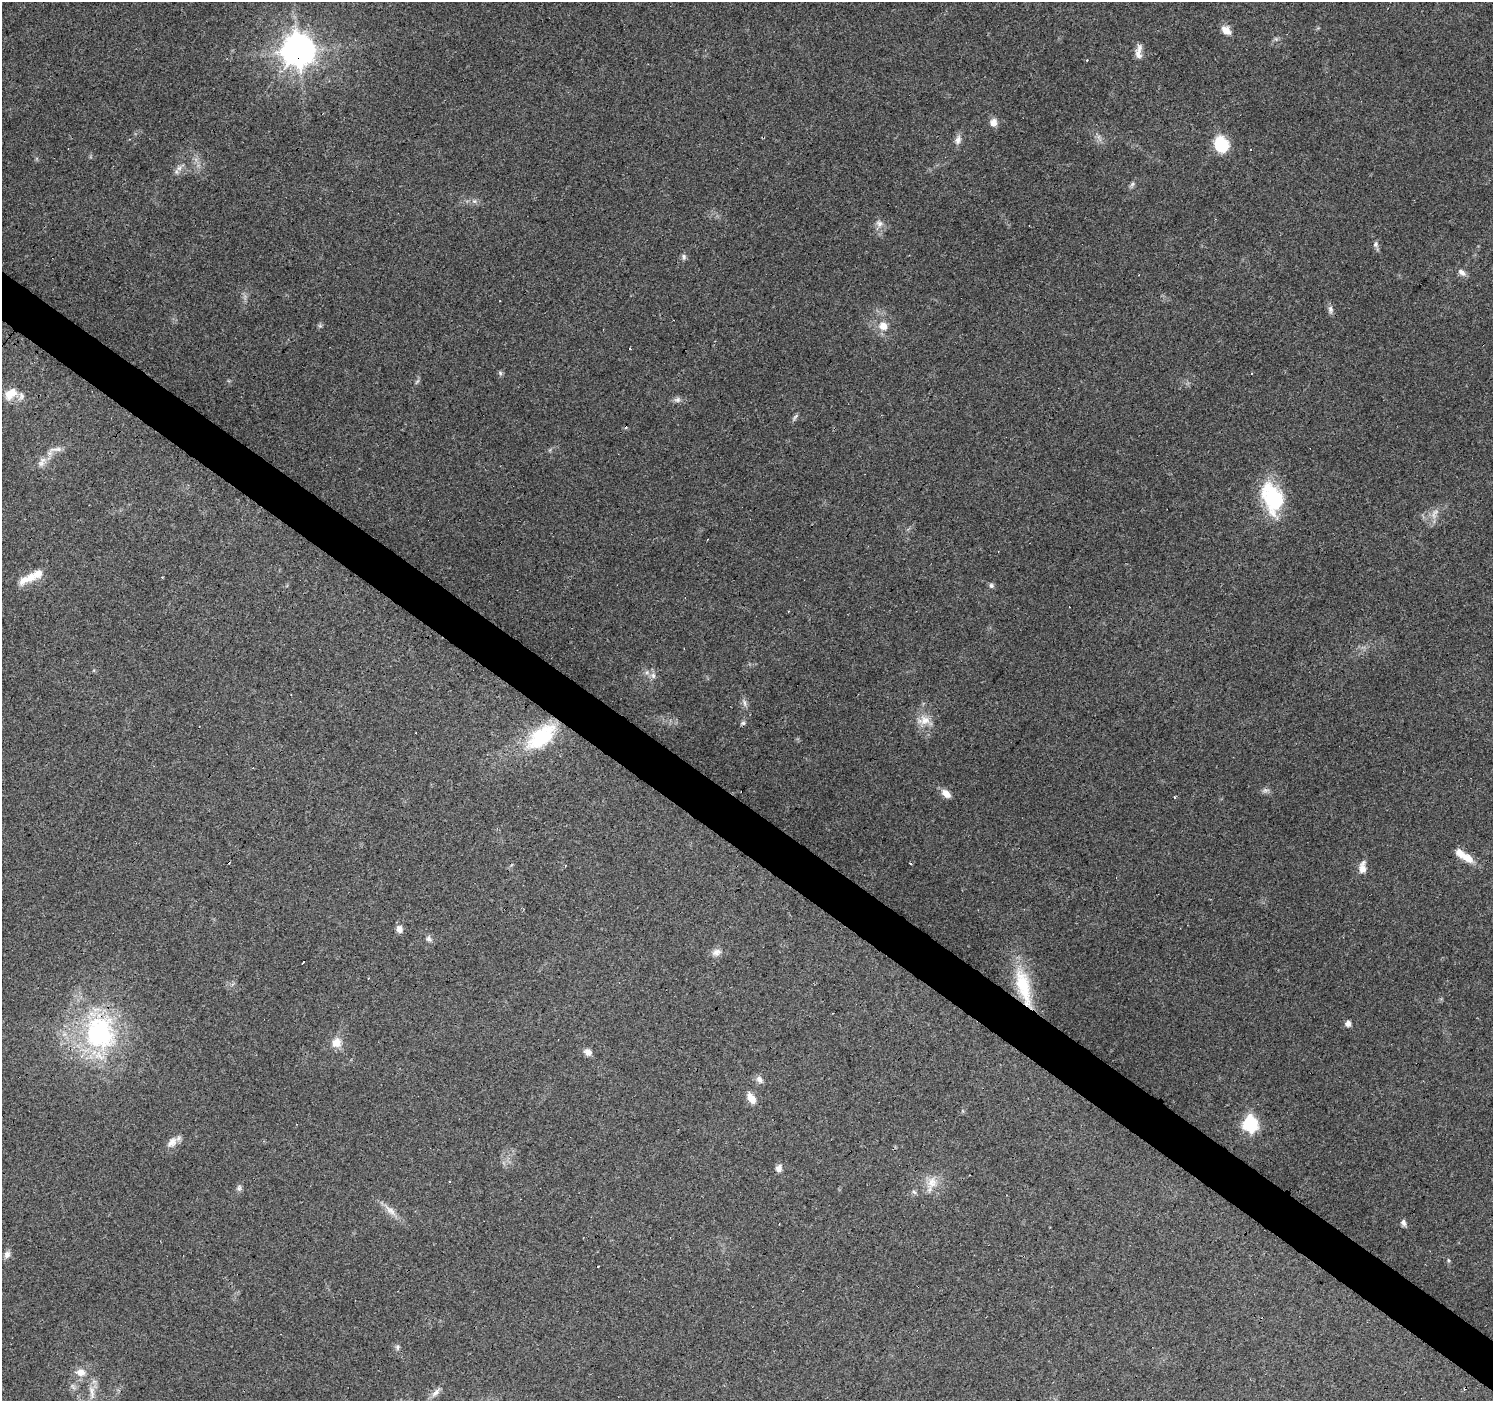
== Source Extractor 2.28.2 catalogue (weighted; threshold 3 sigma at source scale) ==
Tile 6 of 4 x 4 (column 2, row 2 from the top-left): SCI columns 1493-2983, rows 2969-4367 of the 5968 x 6005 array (HDU 1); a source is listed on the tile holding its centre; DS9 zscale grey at full resolution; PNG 1495 x 1403 px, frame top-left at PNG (2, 2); no overlay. Shown black and unused: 4% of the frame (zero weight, under 3 of 4 exposures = <1% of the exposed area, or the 3 px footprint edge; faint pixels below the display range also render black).
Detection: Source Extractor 2.28.2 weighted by HDU 2 'WHT'; one run over the whole footprint, this tile lists its part. Background 0.0939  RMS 0.0067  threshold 0.0302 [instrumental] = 3 sigma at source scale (4.5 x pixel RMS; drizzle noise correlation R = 1.50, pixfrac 1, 0.0396/0.0396 arcsec/px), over >= 5 px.
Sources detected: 75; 1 too faint to see at this stretch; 9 cosmic-ray / hot-pixel residue — not listed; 4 inside a brighter listed object's ellipse — not listed separately; the other 61 listed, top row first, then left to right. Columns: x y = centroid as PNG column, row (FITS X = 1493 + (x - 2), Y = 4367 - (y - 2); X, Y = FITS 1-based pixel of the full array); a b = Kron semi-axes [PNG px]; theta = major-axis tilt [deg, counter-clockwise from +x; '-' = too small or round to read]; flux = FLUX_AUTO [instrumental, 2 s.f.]
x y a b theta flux
1226 30 13 9 -44 5.1
1139 49 16 7 85 4.2
298 50 11 10 - 1300
993 123 9 8 - 4.7
958 140 14 8 76 3.8
1221 144 17 13 -67 24
179 168 7 7 - 2.7
1132 184 7 6 - 1.5
879 223 10 9 - 3.7
1376 244 8 6 79 1.9
684 257 9 6 -72 1.7
1462 272 11 7 -37 3.1
1330 309 11 7 90 2.4
320 326 7 4 -18 1
883 326 10 9 - 7
500 373 7 4 -46 1.1
417 381 8 3 45 0.99
11 394 18 11 42 8.9
677 400 10 7 9 2.4
795 417 11 4 54 1.5
56 449 21 5 5 3.7
42 462 17 9 68 5
1272 498 38 23 -71 46
30 578 16 12 16 7.9
991 586 6 6 - 1.6
653 675 9 6 -75 2.6
744 703 11 4 -71 2.1
925 720 15 13 28 8.6
743 723 7 5 14 1.4
541 737 37 19 39 46
1265 790 8 6 7 2
946 793 12 7 -42 5.4
1175 797 3 3 - 0.94
1463 855 26 8 -33 11
910 863 3 3 - 1.7
1362 868 17 8 87 5.4
399 929 9 7 -75 3.8
429 939 9 7 -69 2.2
716 952 13 9 16 4
303 962 3 2 - 3
1023 987 55 16 -75 37
1348 1023 6 5 - 3.3
99 1033 44 40 79 100
336 1043 13 12 - 7.2
588 1052 9 7 -33 3.9
759 1079 10 8 -52 3.1
751 1098 14 7 -54 6.8
1250 1124 8 7 - 140
172 1142 16 10 40 5.4
779 1168 9 7 66 3
932 1182 18 10 65 7.9
239 1188 9 6 80 1.9
914 1192 7 4 -44 1.3
390 1211 21 8 -41 6.1
1403 1223 8 6 -72 2.2
7 1254 9 8 - 2.9
1448 1260 6 3 -71 0.8
397 1347 8 4 82 1.3
81 1372 13 10 7 6
92 1392 18 7 -84 5.9
435 1393 14 6 39 3.5
Overlapping masked pixels (flux is a lower limit): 3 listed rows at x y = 298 50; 1023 987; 99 1033